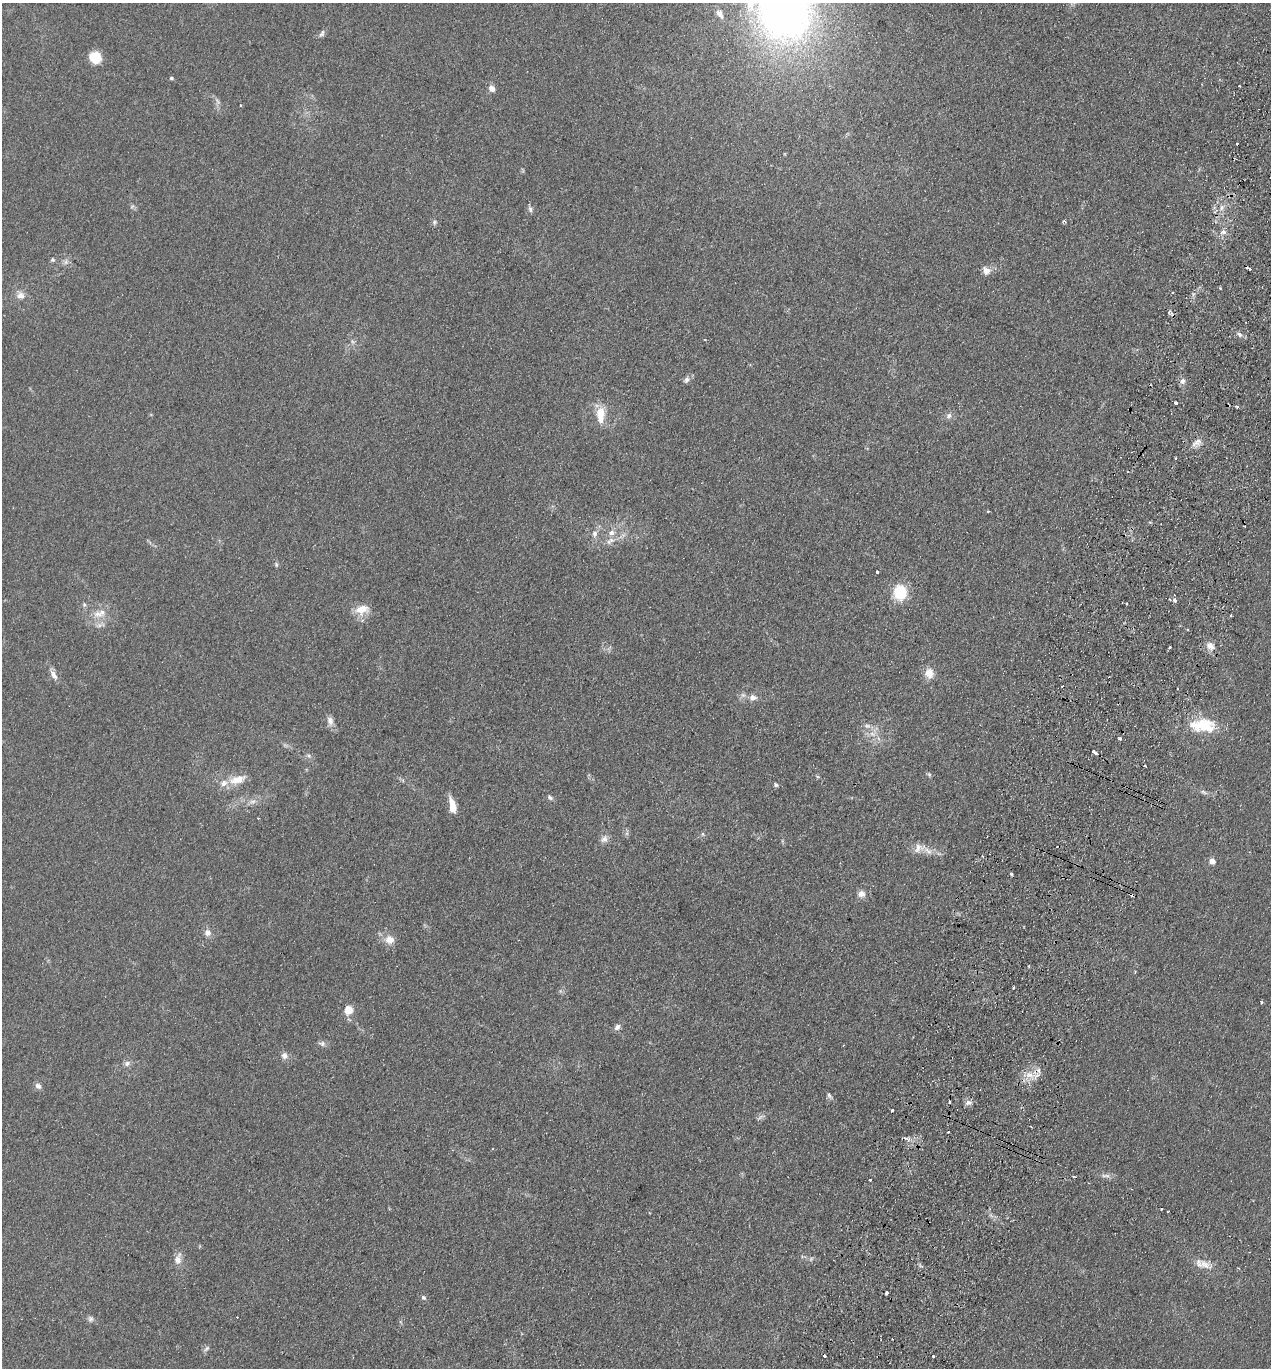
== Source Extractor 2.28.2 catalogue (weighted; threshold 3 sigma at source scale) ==
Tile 10 of 4 x 4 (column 2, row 3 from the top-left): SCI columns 1461-2729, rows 1390-2755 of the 5589 x 5512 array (HDU 1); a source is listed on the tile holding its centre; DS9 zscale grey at full resolution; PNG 1273 x 1370 px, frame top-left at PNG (2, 3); no overlay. Shown black and unused: <1% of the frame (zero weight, under 2 of 3 exposures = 3% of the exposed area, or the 3 px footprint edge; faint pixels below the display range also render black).
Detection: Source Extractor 2.28.2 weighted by HDU 2 'WHT'; one run over the whole footprint, this tile lists its part. Background 0.0961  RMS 0.01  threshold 0.0459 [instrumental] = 3 sigma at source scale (4.5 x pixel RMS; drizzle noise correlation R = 1.50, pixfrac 1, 0.05/0.05 arcsec/px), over >= 5 px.
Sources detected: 108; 1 too faint to see at this stretch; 15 cosmic-ray / hot-pixel residue — not listed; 3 inside a brighter listed object's ellipse — not listed separately; the other 89 listed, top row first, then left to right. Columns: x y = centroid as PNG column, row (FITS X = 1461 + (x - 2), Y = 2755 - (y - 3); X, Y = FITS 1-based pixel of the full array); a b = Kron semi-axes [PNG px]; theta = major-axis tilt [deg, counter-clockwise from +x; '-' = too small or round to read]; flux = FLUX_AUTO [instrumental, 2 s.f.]
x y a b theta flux
784 9 56 50 -56 630
719 13 11 7 -54 4.6
322 34 11 6 59 2.9
95 57 13 12 - 18
171 78 5 4 - 1.4
492 89 7 7 - 6
241 105 3 3 - 0.82
1222 207 8 5 73 3.4
530 209 9 6 -64 2.7
1064 221 4 4 - 1.4
434 222 6 5 - 1.9
1223 232 6 5 - 4.3
52 260 6 5 - 1.6
1249 268 5 3 - 4.7
986 270 11 8 -37 6.6
1220 288 3 3 - 1.1
21 296 11 9 -2 6.5
1239 334 8 5 -48 2.7
750 365 4 3 - 1
686 379 8 6 68 3.5
1182 381 8 7 - 4.1
1176 403 4 3 - 11
1237 406 4 3 - 1.9
601 414 22 11 -90 17
949 416 8 7 - 3.5
1196 443 16 7 36 6.6
988 511 3 2 - 1.2
595 533 8 7 - 3.9
611 533 8 8 - 5.1
610 541 14 7 34 6.2
276 564 6 4 -79 1.6
877 572 3 3 - 2.3
900 592 13 11 -80 39
1174 600 4 3 - 6
1126 604 3 2 - 1.3
362 609 19 12 14 14
98 614 15 10 -16 11
1231 616 3 2 - 1.7
1210 646 11 9 -45 7.1
1170 647 3 3 - 1.7
929 673 12 12 - 10
53 675 14 7 -58 6.1
1177 689 2 2 - 0.97
753 697 10 8 -8 5.7
330 721 12 8 -70 5.8
1202 725 37 18 5 36
867 726 9 6 6 3.4
872 734 8 5 -31 4.2
1119 739 3 3 - 2.5
1094 752 6 3 -30 15
308 756 6 5 - 2.2
929 774 6 5 - 1.7
238 780 25 10 17 15
775 785 5 4 - 2.2
1203 792 10 4 -33 2.4
550 797 8 5 -42 2.4
452 805 18 7 -78 13
258 818 2 2 - 0.6
703 834 6 4 -71 1.2
604 839 12 8 55 5.2
918 848 14 11 53 7.9
982 856 3 3 - 1.2
1212 861 7 6 - 5.1
1011 874 3 3 - 2.9
861 894 9 7 0 6
207 933 9 9 - 5.3
390 940 13 11 -1 9.6
1013 987 3 3 - 2.9
1261 1002 3 2 - 1.3
348 1010 12 10 73 10
617 1027 8 6 47 4
322 1043 10 7 -10 3.3
284 1056 9 8 - 4.6
127 1063 8 7 - 3.8
1029 1075 10 7 -1 8.9
38 1086 8 6 -41 4
829 1095 9 5 -59 2.5
949 1102 3 3 - 4
968 1102 9 7 18 3.8
1107 1176 10 5 -2 3.4
870 1179 3 3 - 2.5
178 1260 12 9 -85 7.2
1205 1265 21 9 -26 11
887 1293 3 3 - 9.1
423 1297 7 5 -44 2.2
237 1317 2 2 - 0.54
90 1319 8 7 - 3
206 1349 10 4 45 2.2
933 1356 3 3 - 1.8
Overlapping masked pixels (flux is a lower limit): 2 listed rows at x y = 1249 268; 1196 443
Isophote crosses this tile's border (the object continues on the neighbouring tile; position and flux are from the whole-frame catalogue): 1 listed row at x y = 784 9